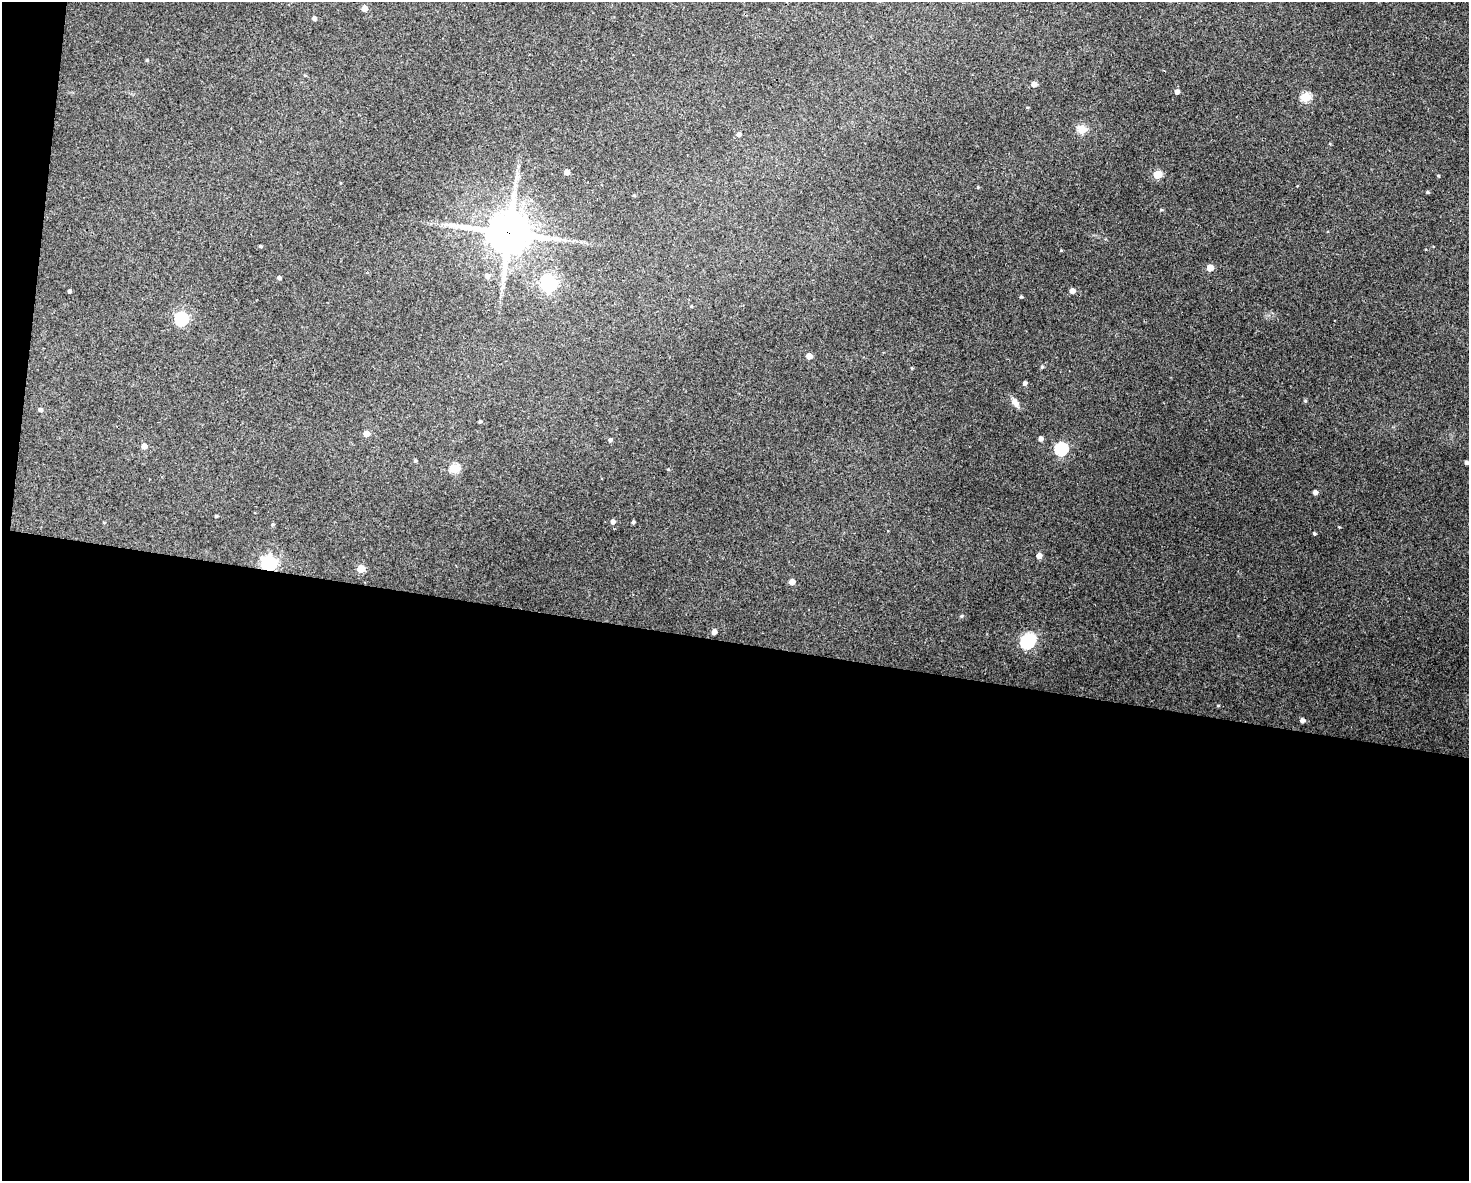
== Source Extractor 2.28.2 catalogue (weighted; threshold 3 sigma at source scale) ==
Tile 10 of 3 x 4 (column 1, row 4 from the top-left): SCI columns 115-1581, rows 6-1184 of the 4744 x 4723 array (HDU 1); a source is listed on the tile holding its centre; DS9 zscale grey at full resolution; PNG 1471 x 1183 px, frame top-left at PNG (2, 2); no overlay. Shown black and unused: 47% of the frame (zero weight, under 3 of 4 exposures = <1% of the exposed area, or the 3 px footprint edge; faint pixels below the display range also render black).
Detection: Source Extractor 2.28.2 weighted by HDU 2 'WHT'; one run over the whole footprint, this tile lists its part. Background 0.124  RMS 0.0062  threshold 0.0281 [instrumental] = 3 sigma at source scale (4.5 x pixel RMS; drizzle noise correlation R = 1.50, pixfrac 1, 0.05/0.05 arcsec/px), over >= 5 px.
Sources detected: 59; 1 inside a brighter object's white glare — not listed; the other 58 listed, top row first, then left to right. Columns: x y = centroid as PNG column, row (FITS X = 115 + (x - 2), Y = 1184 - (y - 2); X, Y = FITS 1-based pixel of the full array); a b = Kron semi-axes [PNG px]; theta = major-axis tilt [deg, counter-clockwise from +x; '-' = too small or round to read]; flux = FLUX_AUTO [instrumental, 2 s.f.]
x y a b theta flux
364 8 5 4 - 6.5
314 18 4 4 - 2
305 75 5 3 - 0.62
1034 84 5 4 - 3.8
1177 91 4 4 - 3
1306 97 5 5 - 34
1082 129 5 5 - 23
739 134 4 4 - 2.1
566 172 4 4 - 4
1157 174 5 5 - 21
1438 176 4 3 - 0.6
978 187 4 4 - 0.58
1427 192 4 3 - 0.85
1161 210 5 3 - 0.61
509 233 15 13 1 1800
260 246 4 3 - 0.91
1061 250 3 3 - 0.59
1210 268 5 5 - 9.9
487 276 5 5 - 2.4
279 278 4 3 - 1.4
549 284 6 6 - 170
69 291 3 3 - 1.1
1072 291 5 4 - 3.9
1021 296 4 3 - 0.83
691 306 4 3 - 0.59
181 319 6 6 - 100
809 356 4 4 - 6.3
1042 367 5 4 - 0.91
912 368 4 4 - 0.57
1025 383 4 4 - 1.8
1305 401 5 4 - 0.75
1015 403 12 7 -51 3.6
40 410 4 4 - 1.6
480 421 3 3 - 0.8
367 434 5 5 - 5.7
1041 438 4 4 - 2.6
610 440 5 4 - 1.3
144 446 5 5 - 4.8
1061 449 6 6 - 84
415 460 4 3 - 0.85
1466 462 4 3 - 1.5
454 468 5 5 - 29
1315 492 4 4 - 2.6
216 516 3 3 - 0.74
613 521 4 4 - 2.3
633 522 4 3 - 1.1
272 525 5 4 - 0.79
1339 527 3 3 - 0.46
1314 533 3 3 - 0.87
1039 555 5 5 - 4.2
269 563 6 6 - 170
361 569 5 5 - 14
792 582 4 4 - 5.7
961 616 5 4 - 0.95
714 632 4 4 - 3.4
1027 642 6 6 - 85
1218 706 5 3 - 0.52
1302 720 5 4 - 2.5
Overlapping masked pixels (flux is a lower limit): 2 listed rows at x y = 509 233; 269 563